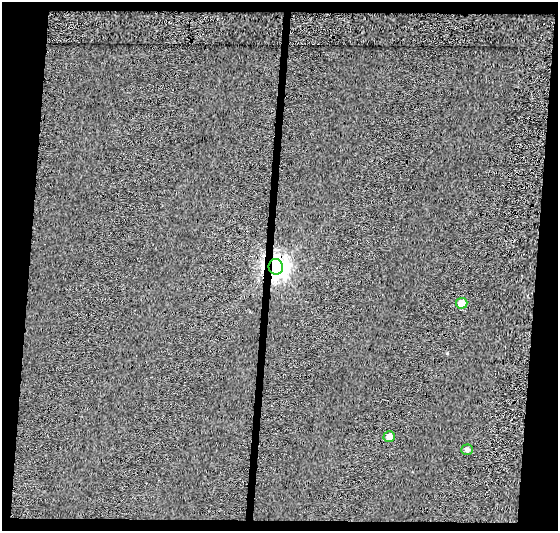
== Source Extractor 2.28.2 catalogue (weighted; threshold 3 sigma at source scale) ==
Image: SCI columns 36-591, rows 62-590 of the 591 x 616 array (HDU 1 of 3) = the unmasked area's bounding box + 8 px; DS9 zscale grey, full resolution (1 PNG px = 1 image px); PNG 560 x 533 px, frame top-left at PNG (2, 2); each listed source drawn as its Kron ellipse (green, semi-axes under 4 px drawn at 4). Shown black and unused: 14% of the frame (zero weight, under 4 of 7 exposures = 12% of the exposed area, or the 3 px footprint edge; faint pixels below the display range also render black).
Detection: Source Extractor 2.28.2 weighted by HDU 2 'WHT'. Background -0.326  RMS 1.1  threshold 4.32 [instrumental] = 3 sigma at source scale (4.09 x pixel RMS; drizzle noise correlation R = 1.36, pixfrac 0.8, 0.0396/0.0396 arcsec/px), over >= 5 px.
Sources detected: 4; all 4 listed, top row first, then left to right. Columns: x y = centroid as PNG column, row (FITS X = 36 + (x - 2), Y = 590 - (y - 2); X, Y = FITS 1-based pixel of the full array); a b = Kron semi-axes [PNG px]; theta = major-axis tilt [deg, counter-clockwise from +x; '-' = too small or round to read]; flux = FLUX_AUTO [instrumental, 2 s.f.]
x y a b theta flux
276 267 8 7 - 81000
462 303 6 5 - 1300
389 437 6 5 - 650
467 450 5 5 - 260
Overlapping masked pixels (flux is a lower limit): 1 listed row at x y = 276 267